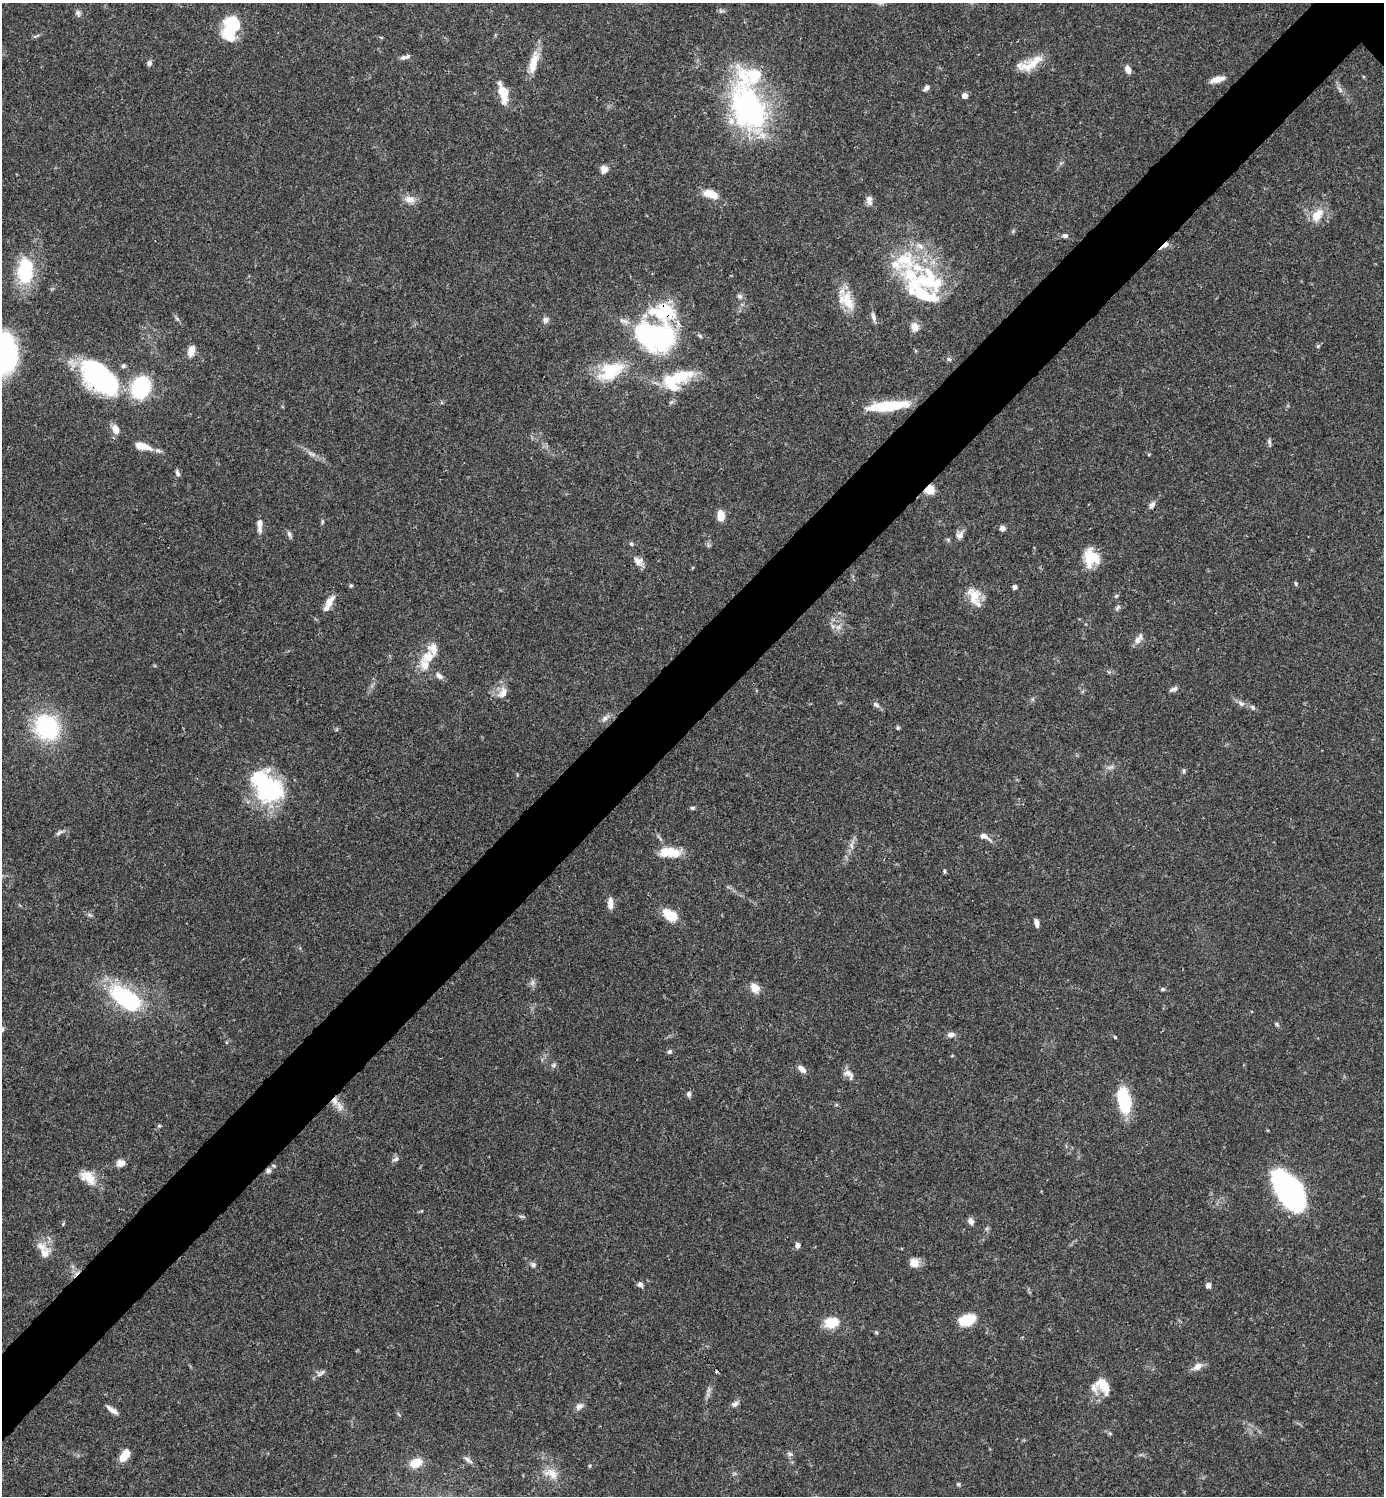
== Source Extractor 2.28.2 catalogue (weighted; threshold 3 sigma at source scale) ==
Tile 7 of 4 x 4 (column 3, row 2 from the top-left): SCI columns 3062-4443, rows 2991-4484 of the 5981 x 5982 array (HDU 1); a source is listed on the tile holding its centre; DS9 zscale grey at full resolution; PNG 1386 x 1498 px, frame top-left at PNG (2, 3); no overlay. Shown black and unused: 6% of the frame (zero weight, under 3 of 4 exposures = <1% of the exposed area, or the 3 px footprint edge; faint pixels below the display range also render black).
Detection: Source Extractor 2.28.2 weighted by HDU 2 'WHT'; one run over the whole footprint, this tile lists its part. Background 0.0388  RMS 0.0027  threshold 0.012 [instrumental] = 3 sigma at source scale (4.5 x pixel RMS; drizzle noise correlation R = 1.50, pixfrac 1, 0.05/0.05 arcsec/px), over >= 5 px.
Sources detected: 157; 1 too faint to see at this stretch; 5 inside a brighter object's white glare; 2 cosmic-ray / hot-pixel residue — not listed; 19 inside a brighter listed object's ellipse — not listed separately; the other 130 listed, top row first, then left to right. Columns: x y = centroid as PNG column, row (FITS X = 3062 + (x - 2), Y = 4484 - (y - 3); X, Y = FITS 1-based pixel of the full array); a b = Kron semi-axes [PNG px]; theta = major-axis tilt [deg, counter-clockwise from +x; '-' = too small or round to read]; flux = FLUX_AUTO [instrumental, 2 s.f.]
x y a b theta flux
78 13 9 6 -63 0.78
230 28 28 14 80 12
35 36 7 4 18 0.41
407 57 10 5 36 0.81
534 62 29 10 76 4.5
149 63 6 6 - 0.82
1029 64 36 13 23 5.5
1128 69 8 5 -63 1.9
1217 79 18 7 13 2.3
926 88 8 5 48 0.97
504 93 21 10 -80 5.1
965 96 5 4 - 2.2
749 109 71 37 -71 53
604 169 8 7 - 2.1
710 194 16 8 -16 4.5
410 199 14 9 -10 2.2
869 200 14 7 -75 1.3
1317 215 23 13 51 4.1
1065 236 7 5 2 0.75
1165 245 12 4 39 1.4
919 246 10 7 -38 1.5
25 272 33 18 -82 14
927 280 43 33 13 23
740 296 7 6 - 0.74
847 300 26 16 -56 6.3
873 317 15 5 -74 1.1
177 319 9 4 -54 0.55
546 320 7 7 - 1
915 327 13 10 -80 2
655 336 54 38 -18 45
1318 346 5 5 - 0.36
191 351 13 7 72 2.3
2 353 36 28 -82 68
949 359 6 5 - 0.5
611 371 31 18 28 12
99 376 45 28 -47 35
680 376 32 16 17 11
140 387 18 15 66 22
888 406 40 8 6 15
115 429 11 7 -68 2.2
1269 442 8 5 -73 0.6
142 446 17 7 -13 4.3
311 454 14 5 -33 1.3
177 473 8 5 -71 0.76
930 490 9 8 - 4
1152 505 10 7 54 1.1
721 515 11 7 -86 3
322 522 6 4 72 0.34
259 525 15 6 -89 2.1
1002 528 7 6 - 1
289 534 9 5 -74 0.72
960 535 12 8 38 1.3
631 544 6 5 - 0.44
708 545 7 4 -72 0.45
1092 558 17 16 - 8
638 561 15 9 -39 1.9
1296 584 6 3 -71 0.33
351 585 6 4 1 0.34
1014 587 4 4 - 0.86
975 596 23 15 83 4.8
1116 596 5 5 - 0.41
329 603 21 7 62 3
1117 608 9 4 49 0.61
838 627 7 6 - 0.98
1138 639 17 7 60 1.6
428 657 15 13 34 3.8
439 676 11 7 -41 1.1
1174 689 10 5 19 0.87
503 693 15 10 58 2.4
1241 704 9 7 -25 0.96
876 705 11 6 -33 0.79
1252 707 6 5 - 0.64
605 718 12 6 38 1.2
47 727 22 18 -55 31
898 728 5 4 - 0.42
1184 771 7 4 82 0.42
269 787 36 33 0 23
692 808 6 5 - 0.46
59 832 12 5 34 0.75
984 836 16 7 -27 1.6
670 852 26 11 -3 5.7
944 871 6 4 -90 0.34
610 903 13 6 90 2.1
671 915 15 9 -33 7.3
1036 923 10 5 -76 1.1
532 982 9 5 70 0.83
755 988 11 9 -51 2.8
1162 989 6 4 20 0.39
126 998 39 19 -34 26
1277 1024 6 5 - 0.45
951 1035 8 6 12 1.3
1115 1037 6 3 -46 0.28
669 1052 6 6 - 0.58
553 1065 7 6 - 0.6
802 1069 12 6 -40 1.5
849 1074 17 9 -45 1.6
689 1094 8 6 -89 0.67
1124 1100 23 10 -77 18
339 1106 15 7 -75 1.9
159 1126 5 5 - 0.36
395 1159 10 5 26 0.75
121 1163 8 7 - 2.1
268 1171 7 7 - 0.79
88 1177 23 13 -39 4.7
1289 1192 35 17 -57 92
522 1217 10 3 -15 0.45
971 1221 7 6 - 1.3
63 1224 5 4 - 0.27
798 1245 5 4 - 1.5
42 1247 18 11 -31 2.9
914 1263 12 11 - 2
533 1265 7 7 - 0.68
640 1284 7 6 - 0.87
1208 1285 7 6 - 0.91
967 1320 17 10 18 7.9
832 1322 17 11 14 5.7
876 1333 6 4 -68 0.37
1197 1366 13 8 31 1.9
320 1373 15 6 31 1
1104 1387 21 13 -64 4.2
735 1404 10 6 30 1
579 1406 12 7 36 1.2
113 1410 14 6 -33 1.4
790 1454 6 6 - 0.61
125 1455 13 7 56 4.4
468 1460 14 5 -39 0.96
416 1463 13 10 19 4.4
590 1465 5 3 - 0.27
551 1473 21 12 -24 3.7
958 1484 6 5 - 0.4
Overlapping masked pixels (flux is a lower limit): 6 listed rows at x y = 749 109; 1165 245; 655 336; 99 376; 930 490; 268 1171
Isophote crosses this tile's border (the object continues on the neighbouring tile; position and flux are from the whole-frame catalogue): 1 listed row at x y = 2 353